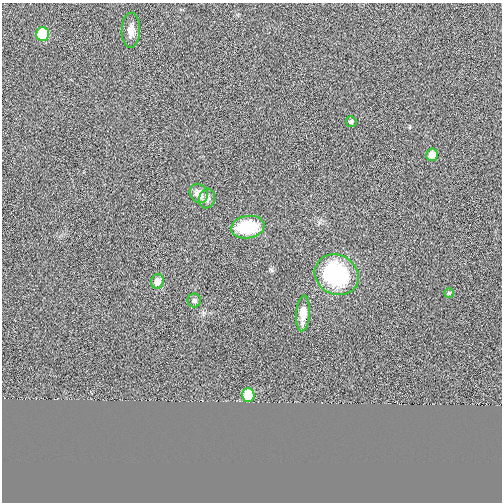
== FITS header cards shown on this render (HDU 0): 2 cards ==
NAXIS1  =                  500
NAXIS2  =                  500

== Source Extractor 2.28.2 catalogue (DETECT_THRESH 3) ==
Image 500 x 500 px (HDU 0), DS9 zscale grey, 1 PNG px = 1 image px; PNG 504 x 504 px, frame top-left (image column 1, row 500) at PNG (2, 3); each listed source drawn as its Kron ellipse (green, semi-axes under 4 px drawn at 4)
Background -4.01e-04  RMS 0.12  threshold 0.358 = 3 sigma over >= 5 px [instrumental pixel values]
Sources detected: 13; all 13 listed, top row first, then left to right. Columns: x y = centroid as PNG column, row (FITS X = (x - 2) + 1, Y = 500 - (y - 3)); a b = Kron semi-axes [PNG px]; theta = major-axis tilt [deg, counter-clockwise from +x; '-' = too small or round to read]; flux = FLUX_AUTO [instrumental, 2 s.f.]
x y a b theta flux
131 30 17 9 88 63
43 34 7 6 - 300
351 122 5 5 - 19
432 155 6 5 - 72
199 193 10 8 -54 74
207 199 10 8 74 35
248 227 17 11 9 410
337 275 23 19 -30 840
157 281 7 6 - 74
449 293 5 5 - 9.8
194 301 7 6 - 17
303 313 18 6 86 94
248 395 7 6 - 210